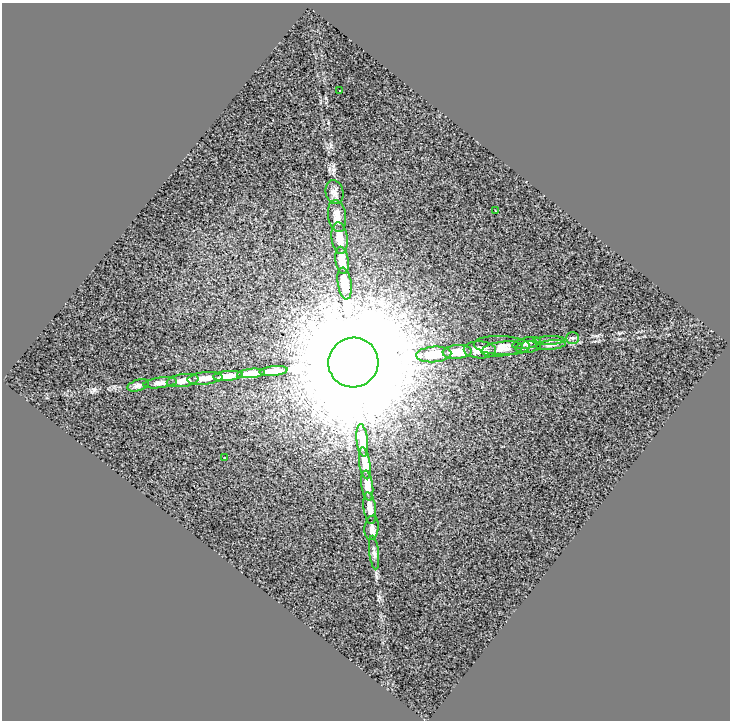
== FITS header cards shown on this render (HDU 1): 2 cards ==
NAXIS1  =                  728
NAXIS2  =                  718

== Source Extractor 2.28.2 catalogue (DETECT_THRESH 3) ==
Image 728 x 718 px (HDU 1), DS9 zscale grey, 1 PNG px = 1 image px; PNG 732 x 722 px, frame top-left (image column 1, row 718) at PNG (2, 3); each listed source drawn as its Kron ellipse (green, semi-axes under 4 px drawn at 4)
Background 0.447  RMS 0.8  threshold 2.4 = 3 sigma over >= 5 px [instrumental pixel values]
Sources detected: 32; all 32 listed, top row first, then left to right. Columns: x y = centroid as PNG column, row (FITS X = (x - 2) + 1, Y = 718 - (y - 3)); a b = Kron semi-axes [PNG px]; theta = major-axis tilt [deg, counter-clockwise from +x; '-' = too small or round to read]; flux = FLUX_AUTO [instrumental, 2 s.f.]
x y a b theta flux
340 91 3 2 - 8.9e+01
334 192 12 8 -76 2.6e+02
495 211 2 2 - 3.7e+01
337 216 16 9 -81 4.0e+02
340 238 16 8 -84 5.8e+02
342 260 14 6 -82 8.0e+02
345 283 16 7 -82 1.5e+03
572 338 6 5 - 1.2e+02
549 340 16 4 3 1.6e+02
526 343 14 5 11 2.0e+02
502 345 28 9 -3 5.2e+02
551 345 15 4 5 1.8e+02
528 347 13 6 9 1.7e+02
502 349 20 7 7 4.2e+02
480 350 16 8 -2 6.3e+02
457 352 14 7 4 9.4e+02
434 354 18 8 4 1.7e+03
353 363 25 25 - 3.3e+06
274 371 14 4 6 1.5e+03
251 373 14 4 5 9.0e+02
228 376 15 5 5 6.1e+02
205 378 18 6 6 4.8e+02
183 381 16 6 7 3.6e+02
160 383 17 5 7 2.4e+02
138 385 11 5 17 1.6e+02
362 440 16 6 -84 1.5e+03
225 458 3 2 - 4.9e+01
365 463 16 5 -81 8.1e+02
367 486 15 6 -83 5.0e+02
370 508 16 6 -83 3.8e+02
372 528 12 7 82 2.5e+02
374 553 17 5 -84 2.0e+02